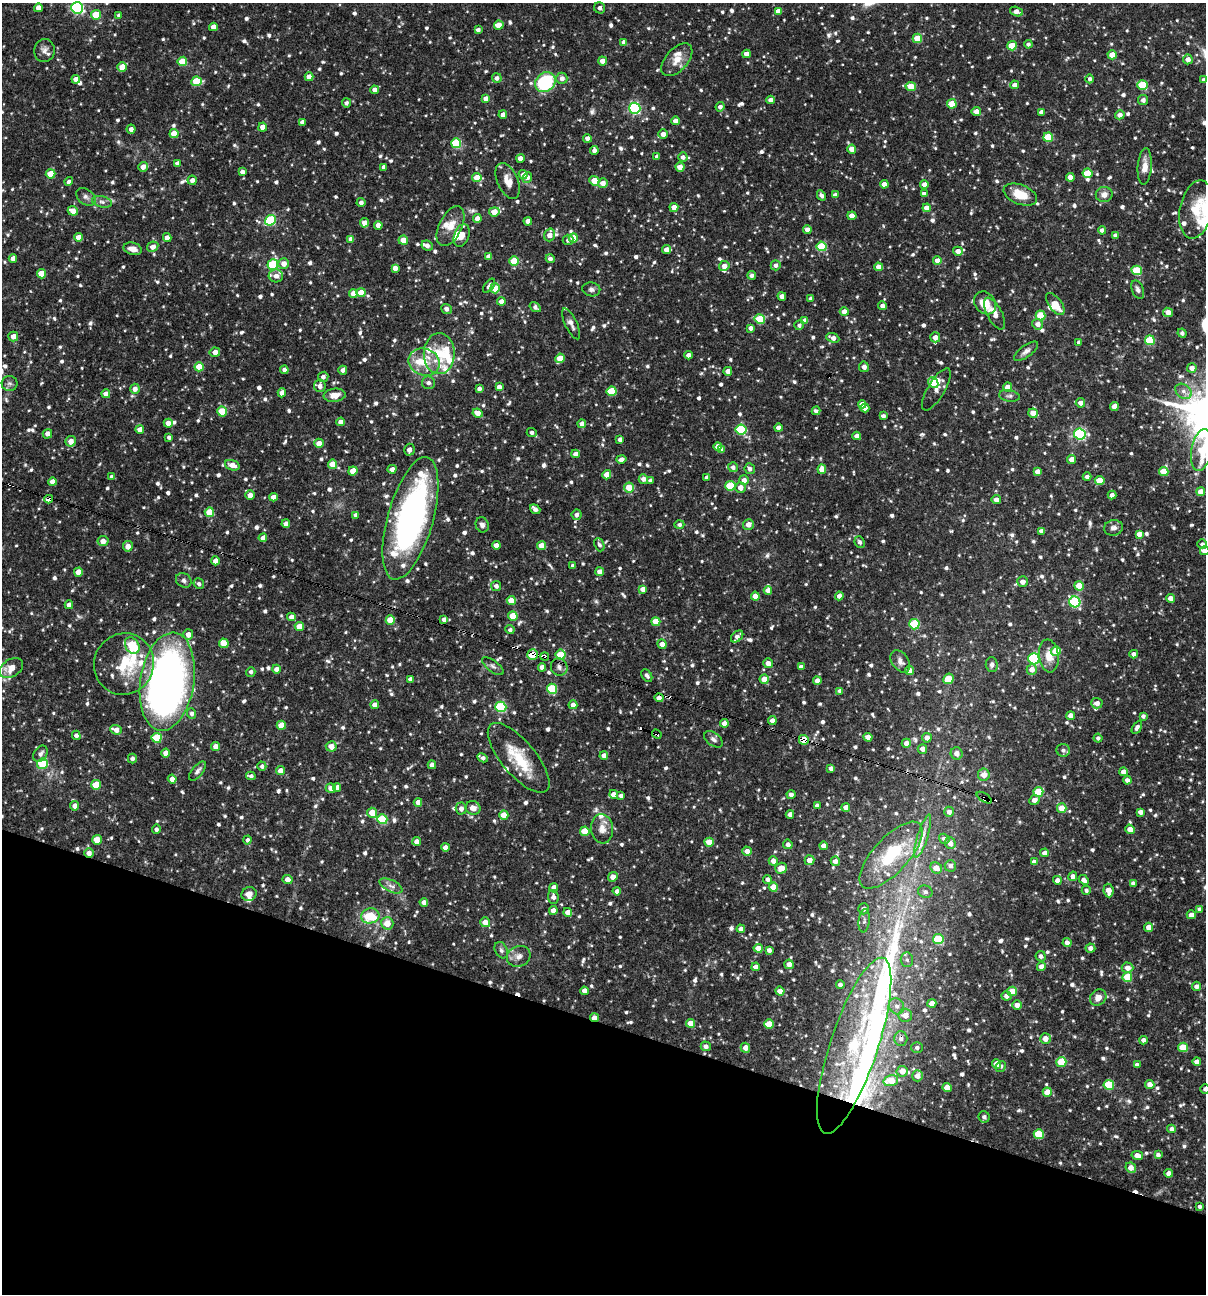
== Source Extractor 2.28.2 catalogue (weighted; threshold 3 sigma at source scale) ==
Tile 15 of 4 x 4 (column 3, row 4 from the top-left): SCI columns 2656-3859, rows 1-1292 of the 5187 x 5169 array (HDU 1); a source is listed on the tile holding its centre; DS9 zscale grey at full resolution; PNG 1208 x 1296 px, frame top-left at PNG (2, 3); each listed source drawn as its Kron ellipse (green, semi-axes under 4 px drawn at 4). Shown black and unused: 21% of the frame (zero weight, under 3 of 4 exposures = <1% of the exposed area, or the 3 px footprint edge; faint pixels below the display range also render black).
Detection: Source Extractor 2.28.2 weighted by HDU 2 'WHT'; one run over the whole footprint, this tile lists its part. Background 0.0817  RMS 0.0038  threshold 0.0171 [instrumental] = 3 sigma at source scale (4.5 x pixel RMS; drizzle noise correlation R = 1.50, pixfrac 1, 0.05/0.05 arcsec/px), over >= 5 px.
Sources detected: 1168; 1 inside a brighter object's white glare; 7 cosmic-ray / hot-pixel residue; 1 long thin detection or spike segment (spike, bleed or trail) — neither listed nor drawn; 34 inside a brighter listed object's ellipse — not listed separately; of the other 1125, all 500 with FLUX_AUTO >= 1.08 (the completeness limit of this list) listed and drawn (625 fainter detections not listed), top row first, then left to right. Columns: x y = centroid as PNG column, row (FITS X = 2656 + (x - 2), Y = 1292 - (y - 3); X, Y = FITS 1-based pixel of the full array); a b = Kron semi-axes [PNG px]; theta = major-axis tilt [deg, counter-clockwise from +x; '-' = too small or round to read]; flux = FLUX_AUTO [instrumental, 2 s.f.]
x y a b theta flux
38 8 4 4 - 3.2
77 8 6 5 - 58
600 8 5 5 - 1.4
778 11 4 4 - 2.5
1016 12 7 4 -18 2.7
96 15 5 5 - 10
119 15 4 4 - 1.3
499 25 5 4 - 5.2
213 27 4 4 - 2.8
478 30 4 4 - 1.4
917 38 5 4 - 9.9
624 42 4 4 - 1.9
1028 44 4 4 - 1.1
1012 46 5 4 - 11
44 51 11 10 - 2.3
746 54 4 4 - 3.3
1112 55 4 4 - 6
1188 59 5 5 - 2.4
677 60 20 11 48 4.8
182 61 5 4 - 11
602 61 4 4 - 2.7
122 67 5 4 - 4.8
309 77 4 4 - 3.5
497 78 5 5 - 1.7
562 78 6 5 - 2.1
76 79 4 4 - 2.6
1090 79 4 4 - 1.1
1204 80 4 4 - 1.5
196 81 5 5 - 13
545 82 11 9 41 28
1015 85 4 4 - 2.3
1142 85 5 5 - 16
911 86 5 4 - 8.7
375 90 4 4 - 2.5
486 99 4 4 - 3.3
770 100 4 4 - 2
1143 100 5 5 - 1.5
346 103 4 4 - 1.2
952 104 5 4 - 8
720 107 4 4 - 1.4
635 108 5 5 - 52
976 111 5 4 - 2.8
1041 112 4 4 - 2.2
503 114 4 4 - 2
1120 115 4 4 - 2.6
676 121 4 4 - 2.8
302 122 4 4 - 1.7
263 127 4 4 - 4
131 129 4 4 - 1.5
174 134 4 4 - 7.1
663 134 5 4 - 2.3
1048 137 5 4 - 14
587 138 4 4 - 1.9
456 143 5 5 - 22
852 149 4 4 - 3.9
594 150 4 4 - 1.7
657 157 4 4 - 1.7
683 157 5 4 - 1.5
520 158 4 4 - 2.7
177 163 4 4 - 2.1
143 167 5 4 - 2.6
384 167 4 3 - 1.2
680 167 4 4 - 3.9
1145 167 18 7 85 3.5
242 172 4 4 - 1.9
1087 173 5 4 - 10
51 174 5 4 - 8.3
523 175 4 4 - 2.9
527 177 5 5 - 1.9
1070 177 4 4 - 2.9
477 178 4 4 - 6.2
192 180 4 4 - 1.7
508 181 19 10 -66 4.1
594 181 5 4 - 5.3
69 182 4 4 - 1.2
603 183 5 4 - 3.3
884 184 4 4 - 3
924 184 4 4 - 2.7
924 194 4 3 - 1.3
1020 194 17 10 -22 8
835 195 4 4 - 2
1104 195 8 7 - 2.5
821 196 5 4 - 1.5
86 197 11 7 -38 1.6
102 202 10 5 -14 1.4
361 203 4 4 - 1.4
674 207 4 4 - 3.4
927 208 4 4 - 4.2
1196 209 29 16 78 9.3
73 211 5 4 - 3.6
494 212 5 4 - 6.7
852 216 4 4 - 4.1
477 218 4 4 - 2.5
270 220 6 5 - 28
528 221 4 4 - 3
364 223 5 4 - 2.8
378 225 4 4 - 2.8
451 226 22 11 64 5.2
807 230 4 4 - 2.5
1102 230 4 4 - 1.7
462 235 12 7 69 2.8
549 235 6 5 - 3
1115 235 4 4 - 1.5
78 237 4 4 - 3.1
167 238 4 4 - 2.3
573 238 4 4 - 6.5
351 239 4 4 - 2.5
403 240 4 4 - 6.2
568 240 5 5 - 1.2
427 245 6 4 -26 2
822 246 5 5 - 15
153 247 6 5 - 2.4
133 249 9 6 -14 3
667 250 4 4 - 2.7
958 251 5 4 - 2.7
489 257 4 4 - 3.1
13 258 4 4 - 2.7
550 259 4 4 - 1.5
937 260 4 4 - 2.7
514 261 5 4 - 11
284 264 5 5 - 3
273 265 5 5 - 25
776 265 5 5 - 1.5
724 266 5 5 - 2.2
878 267 4 4 - 2.5
395 268 4 4 - 2.5
1137 270 5 4 - 15
42 274 4 4 - 5.8
752 275 4 4 - 1.4
276 276 7 6 - 2.3
489 286 8 4 54 1.4
495 288 5 5 - 8.1
591 289 9 7 -11 1.3
1138 290 10 5 -68 1.4
353 293 4 4 - 2.8
361 293 4 4 - 6.8
782 296 4 4 - 2.4
811 298 4 4 - 1.7
501 301 4 4 - 2.8
985 303 12 10 -51 7.6
1055 304 13 6 -54 5.4
883 306 4 4 - 1.8
535 307 6 4 -34 1.3
447 309 5 4 - 1.5
844 312 4 4 - 2.9
1168 312 5 4 - 2.9
994 314 17 7 -62 3.3
1041 315 5 5 - 13
760 319 5 5 - 16
805 321 4 4 - 2.8
571 324 17 6 -65 2
1038 324 5 5 - 2.5
799 325 5 4 - 1.2
750 328 4 4 - 1.6
1182 333 4 4 - 1.2
13 336 5 5 - 2.9
935 337 5 5 - 3.1
833 338 6 4 -24 2.2
1150 340 5 5 - 14
1079 342 4 3 - 1.2
1026 351 14 6 37 1.7
215 352 5 4 - 3.1
439 354 20 15 89 10
688 355 4 4 - 2
560 358 5 4 - 6.2
424 362 16 13 -22 7.2
199 367 4 4 - 8
864 367 5 5 - 1.5
1192 368 5 4 - 2.4
284 370 4 4 - 1.9
343 370 4 4 - 1.6
728 371 4 4 - 2.7
323 377 5 5 - 1.6
933 382 6 4 -46 7.3
9 383 8 7 - 1.2
428 383 6 6 - 1.4
320 386 6 5 - 2.2
499 387 4 4 - 2.4
1008 387 4 4 - 4.2
135 389 5 4 - 2.5
479 389 4 4 - 1.5
936 389 24 8 59 2.9
611 391 5 5 - 14
1183 391 9 6 -39 1.8
282 393 4 4 - 2.8
106 394 4 4 - 2.8
335 395 11 6 6 3.5
1009 396 10 5 -9 1.1
1080 403 4 4 - 2.5
862 404 4 4 - 2.8
1114 407 5 4 - 2.5
865 408 4 4 - 2.6
222 411 5 5 - 13
816 411 4 3 - 1.2
478 413 5 4 - 3.2
1033 413 5 4 - 4.5
883 416 4 4 - 1.3
341 422 4 4 - 2.5
168 423 4 4 - 3.3
582 424 4 4 - 2.8
778 428 4 4 - 1.9
140 430 4 4 - 3.1
741 430 5 5 - 26
532 433 5 4 - 1.4
47 434 5 4 - 2.1
1080 434 6 5 - 48
857 436 4 4 - 2.5
169 437 4 3 - 1.3
620 439 4 4 - 1.8
71 441 5 5 - 3.7
319 443 5 4 - 2.6
718 446 4 4 - 2.7
409 450 6 5 - 1.8
721 450 4 4 - 2.6
1202 450 21 10 80 14
575 454 4 4 - 2.5
621 459 5 4 - 1.9
1072 459 4 4 - 2.7
333 464 4 4 - 6.5
232 465 7 5 -19 3.6
733 467 5 5 - 1.5
392 469 4 4 - 2
750 469 5 5 - 1.3
822 469 5 4 - 4.1
353 471 4 4 - 5.7
1037 471 4 4 - 2.6
1164 471 4 4 - 9.7
607 475 5 4 - 4
112 477 4 3 - 1.2
707 477 4 4 - 1.7
1087 477 4 4 - 1.7
643 479 4 4 - 2
744 480 5 4 - 2.5
1100 480 5 4 - 7.4
650 481 4 4 - 1.7
52 482 4 4 - 3
730 486 5 5 - 16
629 487 5 5 - 6.3
740 487 5 5 - 2.9
1201 492 4 4 - 4.4
250 495 5 4 - 2.4
1112 495 4 4 - 1.6
273 497 4 4 - 2.9
49 499 4 4 - 3.8
996 500 4 4 - 2.5
535 509 5 4 - 1.8
209 512 5 4 - 7.3
356 515 4 4 - 1.4
576 515 5 5 - 1.5
410 518 63 23 74 130
286 524 4 4 - 2.2
748 524 5 5 - 3.1
482 525 8 6 -70 1.5
679 525 5 4 - 1.1
1113 528 9 7 11 1.7
1041 531 4 4 - 1.7
1139 534 4 4 - 2.5
263 538 4 4 - 2.6
103 541 5 5 - 3.4
860 542 6 5 - 1.2
1202 544 5 4 - 1.2
496 545 4 4 - 2.5
599 545 7 5 -68 1.1
128 546 5 5 - 2.9
541 546 4 4 - 5
1205 551 5 4 - 4
215 561 4 4 - 2.2
573 566 4 4 - 1.4
78 572 4 4 - 3.6
600 572 4 4 - 2.9
184 580 8 7 - 1.3
1023 582 5 5 - 2.7
199 584 5 5 - 1.2
496 586 5 5 - 1.6
1079 586 5 4 - 8.5
643 589 4 4 - 2.5
768 590 4 4 - 3.2
755 596 4 4 - 4
839 596 4 4 - 2.6
1170 598 4 4 - 2.6
511 600 4 4 - 6.7
1075 602 5 5 - 34
69 605 4 4 - 2.4
513 616 4 4 - 8.9
291 617 4 4 - 2.6
444 619 4 4 - 1.8
390 620 5 4 - 7.3
656 622 4 4 - 6.1
914 624 5 5 - 22
299 626 4 4 - 5.1
510 630 4 4 - 1.1
188 635 5 5 - 2.7
737 637 7 5 41 2
224 643 5 4 - 7.4
662 644 5 4 - 2.9
132 646 9 6 -57 22
1056 651 5 4 - 8.4
1134 654 4 4 - 2.1
533 655 5 5 - 8.7
560 655 5 5 - 11
545 656 4 3 - 5.8
1049 656 16 10 -83 5.1
1034 659 5 5 - 43
900 661 12 8 -55 2.1
768 663 5 4 - 2.7
124 664 31 30 - 17
992 665 7 6 - 1.3
493 666 13 5 -38 1.3
542 667 4 4 - 2.9
559 667 9 8 - 1.7
801 667 4 4 - 1.5
11 668 13 8 32 5.2
276 669 4 4 - 2.4
1032 669 5 5 - 2.7
909 671 4 4 - 2.7
251 672 5 4 - 1.2
647 675 7 5 -57 1.1
410 679 4 4 - 1.3
764 679 4 4 - 5.7
948 679 5 5 - 11
817 681 4 4 - 2.5
167 682 49 27 81 230
552 689 5 5 - 18
840 691 4 4 - 1.4
659 698 4 4 - 2.5
1097 703 6 5 - 2.5
375 705 4 4 - 2.7
573 705 4 4 - 2.3
501 707 5 5 - 29
191 714 5 4 - 1.5
1071 716 4 4 - 3
1143 716 4 4 - 1.3
772 720 4 4 - 2
724 723 4 4 - 2.4
281 725 4 4 - 6.4
1137 727 7 4 60 1.2
116 730 6 4 -20 3.1
657 734 5 3 - 1.9
76 735 4 4 - 1.6
868 737 4 4 - 3.8
157 738 5 5 - 17
927 738 5 5 - 2.5
1098 738 4 4 - 1.1
713 739 10 6 -37 1.5
804 740 5 5 - 9.7
906 743 4 4 - 2.8
215 746 4 4 - 2.6
331 746 5 5 - 3.4
922 749 5 4 - 2.2
1063 750 6 6 - 1.4
166 753 4 4 - 3
957 753 6 6 - 2.4
40 754 9 6 55 1.6
604 756 4 4 - 2.7
482 758 6 4 -27 1.6
519 758 43 17 -50 15
132 759 5 4 - 1.3
42 764 5 5 - 16
432 765 4 4 - 2.8
262 766 5 4 - 1.2
831 768 4 4 - 1.7
197 771 11 5 51 1.4
281 771 4 4 - 4.1
1124 772 4 4 - 3.3
984 775 6 6 - 3.4
251 776 5 4 - 1.3
172 779 4 4 - 2.7
1127 780 4 4 - 1.8
96 785 5 5 - 11
337 787 4 4 - 2.3
331 788 5 5 - 2.5
1038 792 5 5 - 13
614 794 4 4 - 2.7
791 794 4 4 - 1.7
621 796 4 3 - 1.2
984 798 8 4 -33 3.9
1034 800 5 4 - 2.2
418 802 4 4 - 2.6
817 805 4 3 - 1.4
75 806 5 4 - 2.7
846 807 4 4 - 2.5
473 808 7 6 - 2.7
1062 808 5 4 - 6.5
461 809 6 5 - 1.8
949 812 5 5 - 2.1
1140 812 4 4 - 2.6
372 813 5 5 - 5.7
790 814 4 4 - 2.5
504 815 4 4 - 5.7
382 819 5 5 - 17
156 829 4 4 - 1.3
602 829 15 11 -83 3.4
1130 829 5 4 - 3.1
585 831 5 4 - 9.4
923 836 22 5 72 3.3
944 839 5 4 - 1.4
97 840 5 4 - 8
247 840 4 4 - 1.2
417 841 4 4 - 2.8
709 842 5 4 - 5.8
950 843 5 5 - 2.6
788 844 5 5 - 1.8
823 846 4 4 - 2.4
445 847 4 4 - 2.4
747 851 4 4 - 2.5
89 853 5 4 - 2.2
1044 853 4 4 - 2.3
891 855 42 17 48 25
809 860 5 4 - 3.2
773 861 5 4 - 2.5
835 861 5 4 - 2.4
1034 862 4 4 - 2.4
950 866 6 5 - 1.4
781 868 6 5 - 3.5
936 868 6 5 - 3.9
1073 876 5 4 - 1.9
613 877 5 4 - 3.6
288 879 5 4 - 2.7
767 879 4 4 - 1.4
1057 880 4 4 - 2.1
1084 880 6 4 -43 1.9
1133 883 4 4 - 1.4
391 886 12 5 -26 1.8
773 887 4 4 - 5.9
554 888 5 4 - 2.5
1086 890 4 4 - 1.1
617 891 4 4 - 1.6
1108 891 7 5 -82 3.5
925 892 7 6 - 1.3
249 894 7 6 - 2.3
553 897 7 5 -82 1.7
424 902 4 4 - 2.4
863 909 5 5 - 1.7
1199 909 4 4 - 1.3
553 910 4 4 - 2.6
568 912 4 4 - 3.7
1191 915 4 4 - 2.6
370 916 9 7 11 13
864 921 11 5 83 1.3
485 922 5 4 - 4.3
387 923 6 6 - 4.5
1149 927 4 4 - 3.5
741 929 4 4 - 2.4
938 939 5 5 - 21
1067 942 4 4 - 2.3
758 948 4 4 - 5.2
1090 948 5 4 - 2.1
501 950 8 6 -63 1.1
769 950 4 4 - 1.7
519 956 12 10 26 2.7
1041 956 5 5 - 1.3
907 960 7 6 - 1.1
789 964 5 4 - 2.8
756 967 4 4 - 2.2
1041 967 4 4 - 2.7
1128 968 6 5 - 2.9
1127 977 5 5 - 8.8
840 985 4 4 - 1.5
1196 986 5 4 - 1.7
584 991 4 4 - 2.4
780 991 4 4 - 3.3
1012 991 5 4 - 8.6
1006 996 5 4 - 1.9
1098 997 9 7 43 3.1
932 1003 4 4 - 3.6
1017 1005 5 4 - 2.3
897 1006 8 7 - 2
905 1015 7 6 - 3.7
594 1018 4 4 - 3.5
691 1023 4 4 - 4.1
769 1024 5 4 - 9
901 1039 7 6 - 2
1045 1039 5 5 - 3.3
1143 1040 4 4 - 1.8
706 1046 5 5 - 1.7
854 1046 92 24 71 50
917 1047 6 5 - 1.4
1183 1047 5 4 - 8.4
745 1048 5 4 - 2.8
1061 1062 5 5 - 10
1197 1062 4 4 - 2.5
996 1064 5 4 - 4.1
1137 1065 4 4 - 1.4
1001 1066 6 4 57 1.1
902 1071 5 5 - 4.3
917 1076 5 5 - 3.3
891 1081 7 5 15 9.3
1150 1084 4 4 - 3.2
1109 1085 5 5 - 17
947 1088 4 4 - 5.1
1205 1089 5 5 - 1.2
1047 1092 4 4 - 6
984 1117 6 5 - 1.5
1172 1129 4 4 - 1.7
1039 1134 5 5 - 14
1137 1155 6 4 -13 3
1158 1155 4 4 - 1.1
1131 1168 5 5 - 3.1
1169 1173 4 4 - 2.5
1200 1206 3 3 - 1.2
Overlapping masked pixels (flux is a lower limit): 12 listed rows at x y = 49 499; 576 515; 410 518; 533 655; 545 656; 657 734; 804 740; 984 798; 89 853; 594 1018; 901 1039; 854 1046
Isophote crosses this tile's border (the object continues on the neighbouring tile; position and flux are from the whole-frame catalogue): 6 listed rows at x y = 77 8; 96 15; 1204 80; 1202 450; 1205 551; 1205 1089